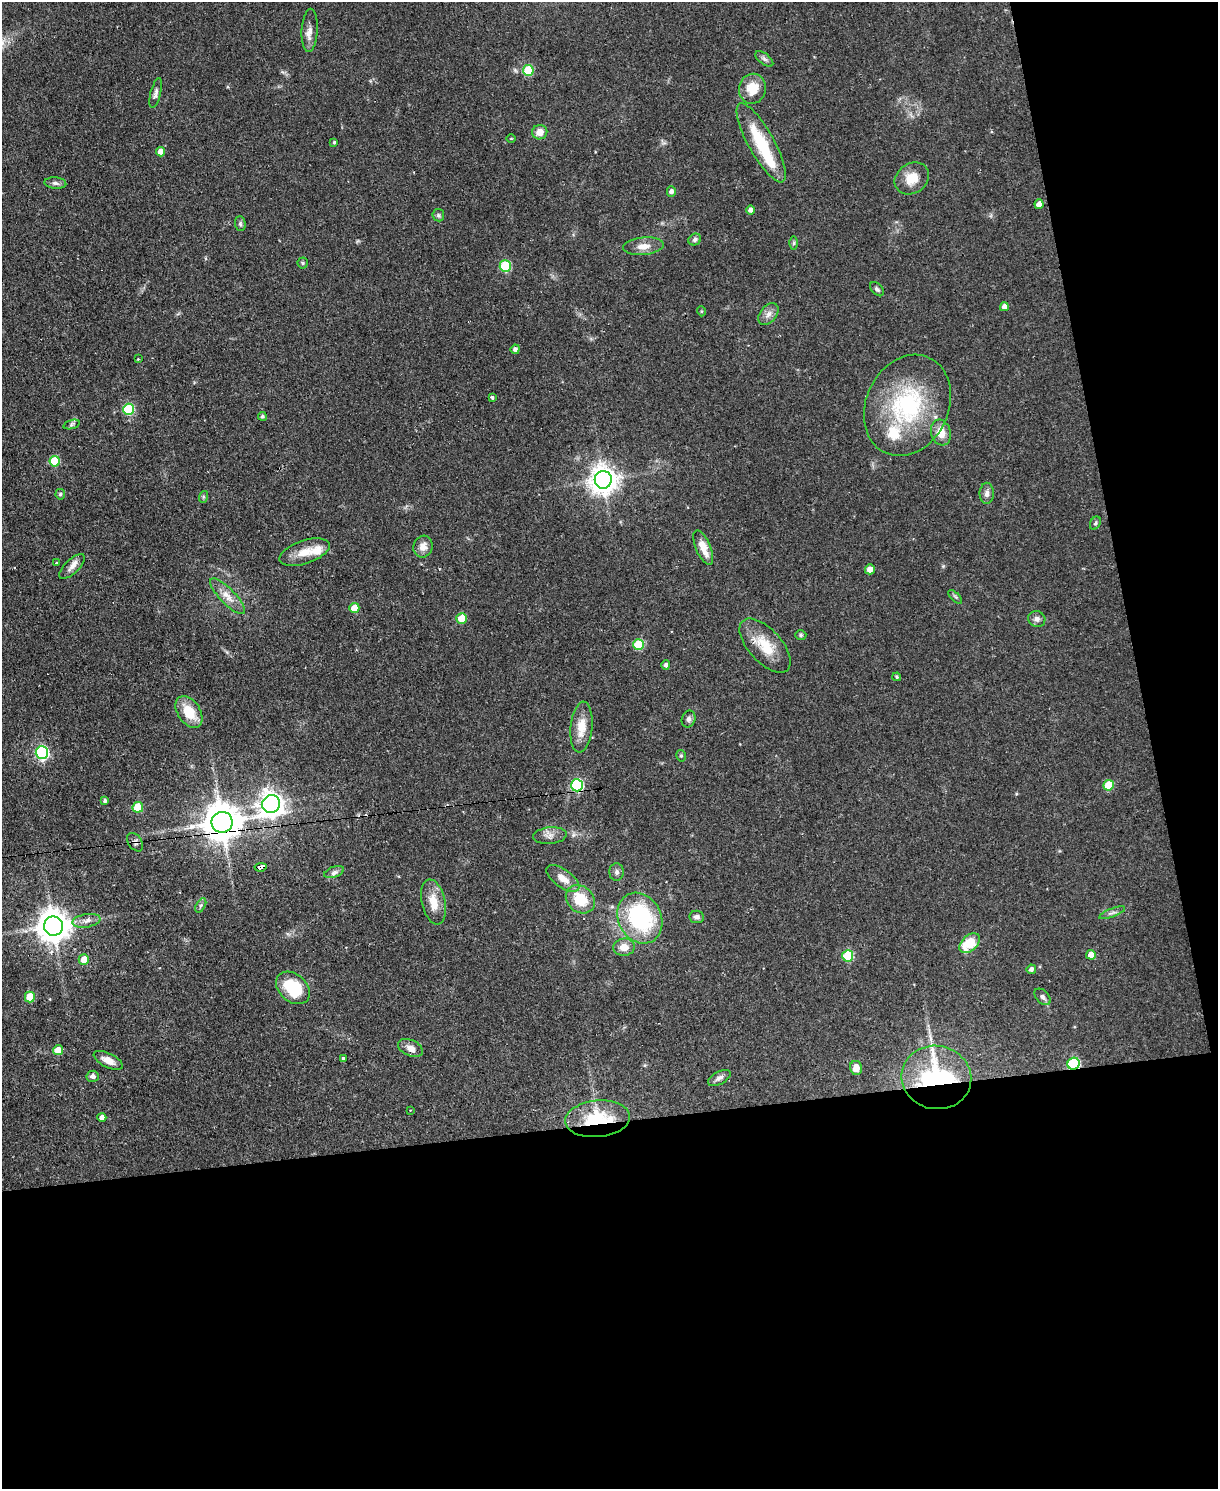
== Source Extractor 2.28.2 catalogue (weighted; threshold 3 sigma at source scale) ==
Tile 12 of 4 x 3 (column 4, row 3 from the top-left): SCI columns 3650-4865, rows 247-1733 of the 4865 x 4839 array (HDU 1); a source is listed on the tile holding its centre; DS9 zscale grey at full resolution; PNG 1220 x 1491 px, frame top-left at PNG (2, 2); each listed source drawn as its Kron ellipse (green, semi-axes under 4 px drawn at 4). Shown black and unused: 31% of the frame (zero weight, under 2 of 3 exposures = <1% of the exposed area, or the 3 px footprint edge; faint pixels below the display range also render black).
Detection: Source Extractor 2.28.2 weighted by HDU 2 'WHT'; one run over the whole footprint, this tile lists its part. Background 0.0668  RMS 0.0055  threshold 0.0248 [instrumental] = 3 sigma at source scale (4.5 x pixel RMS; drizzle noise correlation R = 1.50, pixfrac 1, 0.05/0.05 arcsec/px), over >= 5 px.
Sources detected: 107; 1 inside a brighter object's white glare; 2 cosmic-ray / hot-pixel residue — neither listed nor drawn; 2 inside a brighter listed object's ellipse — not listed separately; the other 102 listed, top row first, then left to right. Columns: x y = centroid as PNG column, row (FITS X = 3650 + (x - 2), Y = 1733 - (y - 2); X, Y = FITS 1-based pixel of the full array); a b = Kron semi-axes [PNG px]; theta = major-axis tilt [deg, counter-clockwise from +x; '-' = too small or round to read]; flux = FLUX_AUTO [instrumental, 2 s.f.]
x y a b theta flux
310 30 22 8 87 4.2
764 59 10 5 -38 1.6
528 70 5 5 - 23
752 89 15 13 77 11
156 93 15 5 76 2.1
540 132 7 7 - 5.7
511 138 4 3 - 0.42
334 142 3 3 - 0.8
761 143 45 13 -61 29
160 152 4 4 - 3.6
912 178 18 14 35 9.7
55 183 11 5 -5 1.9
671 192 5 4 - 2.1
1039 204 5 4 - 3.4
751 210 4 4 - 2.4
438 215 6 6 - 1.1
240 224 7 5 -87 1.1
695 240 6 5 - 1.4
794 243 6 4 89 0.81
643 246 20 8 5 5.5
303 263 5 5 - 0.86
505 266 6 5 - 28
877 289 8 5 -47 1.3
1004 307 4 4 - 3.4
701 311 5 3 - 0.59
768 314 12 8 52 3.2
515 349 4 4 - 1.7
138 359 3 2 - 0.68
492 397 4 3 - 1.1
907 405 52 41 65 66
128 409 5 5 - 35
262 416 4 4 - 1
72 424 8 3 19 0.96
941 433 13 9 -73 7.1
55 461 5 5 - 22
603 480 9 8 - 640
987 493 10 7 89 2.5
60 494 5 5 - 1.1
203 497 6 4 73 0.69
1095 523 7 5 62 0.96
423 547 11 9 72 4.2
703 548 18 7 -67 7.1
305 552 26 11 19 9.5
57 563 3 2 - 0.92
72 567 16 7 43 3.4
870 569 5 5 - 3.9
228 596 23 7 -46 6.1
955 597 9 3 -45 0.89
354 608 5 5 - 8.1
462 618 5 5 - 9.9
1037 619 9 8 - 2.4
801 635 5 4 - 0.84
638 644 5 5 - 23
765 646 33 16 -48 16
666 665 5 4 - 1.5
897 677 4 3 - 0.7
189 712 18 11 -57 13
688 719 9 6 68 1.7
581 727 25 11 84 9.7
42 753 6 6 - 90
681 756 6 4 -75 0.99
577 785 6 6 - 57
1109 785 5 5 - 16
105 801 4 3 - 1.1
271 804 9 8 - 460
138 807 5 5 - 19
222 822 10 10 - 1500
550 836 17 8 5 3.6
135 842 10 6 -54 1.8
261 867 6 4 7 8.2
334 872 10 5 20 1.9
617 872 9 7 -90 1.7
563 878 19 9 -35 5.9
580 899 16 13 -42 15
434 902 23 11 -77 9.4
201 905 8 4 59 1.1
1112 913 14 4 21 1.7
697 917 7 6 - 1.8
640 918 26 21 -62 62
86 921 14 6 9 3.4
53 926 9 9 - 980
970 943 12 7 44 17
624 947 11 8 6 5.7
1091 955 5 5 - 5
848 956 5 5 - 26
84 960 5 5 - 7.8
1031 969 5 4 - 1.7
293 988 19 14 -41 26
30 997 5 5 - 14
1042 997 10 6 -46 1.8
410 1048 13 8 -24 3.6
58 1050 5 5 - 7.6
343 1058 3 3 - 23
108 1060 16 7 -27 4.9
1074 1064 6 5 - 49
856 1068 7 6 - 5.2
93 1076 6 5 - 2.1
936 1077 35 31 -13 84
719 1078 12 6 28 2.3
410 1110 3 2 - 0.64
102 1117 4 4 - 2.6
598 1119 33 18 5 33
Overlapping masked pixels (flux is a lower limit): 7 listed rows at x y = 577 785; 222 822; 135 842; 261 867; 1074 1064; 936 1077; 598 1119